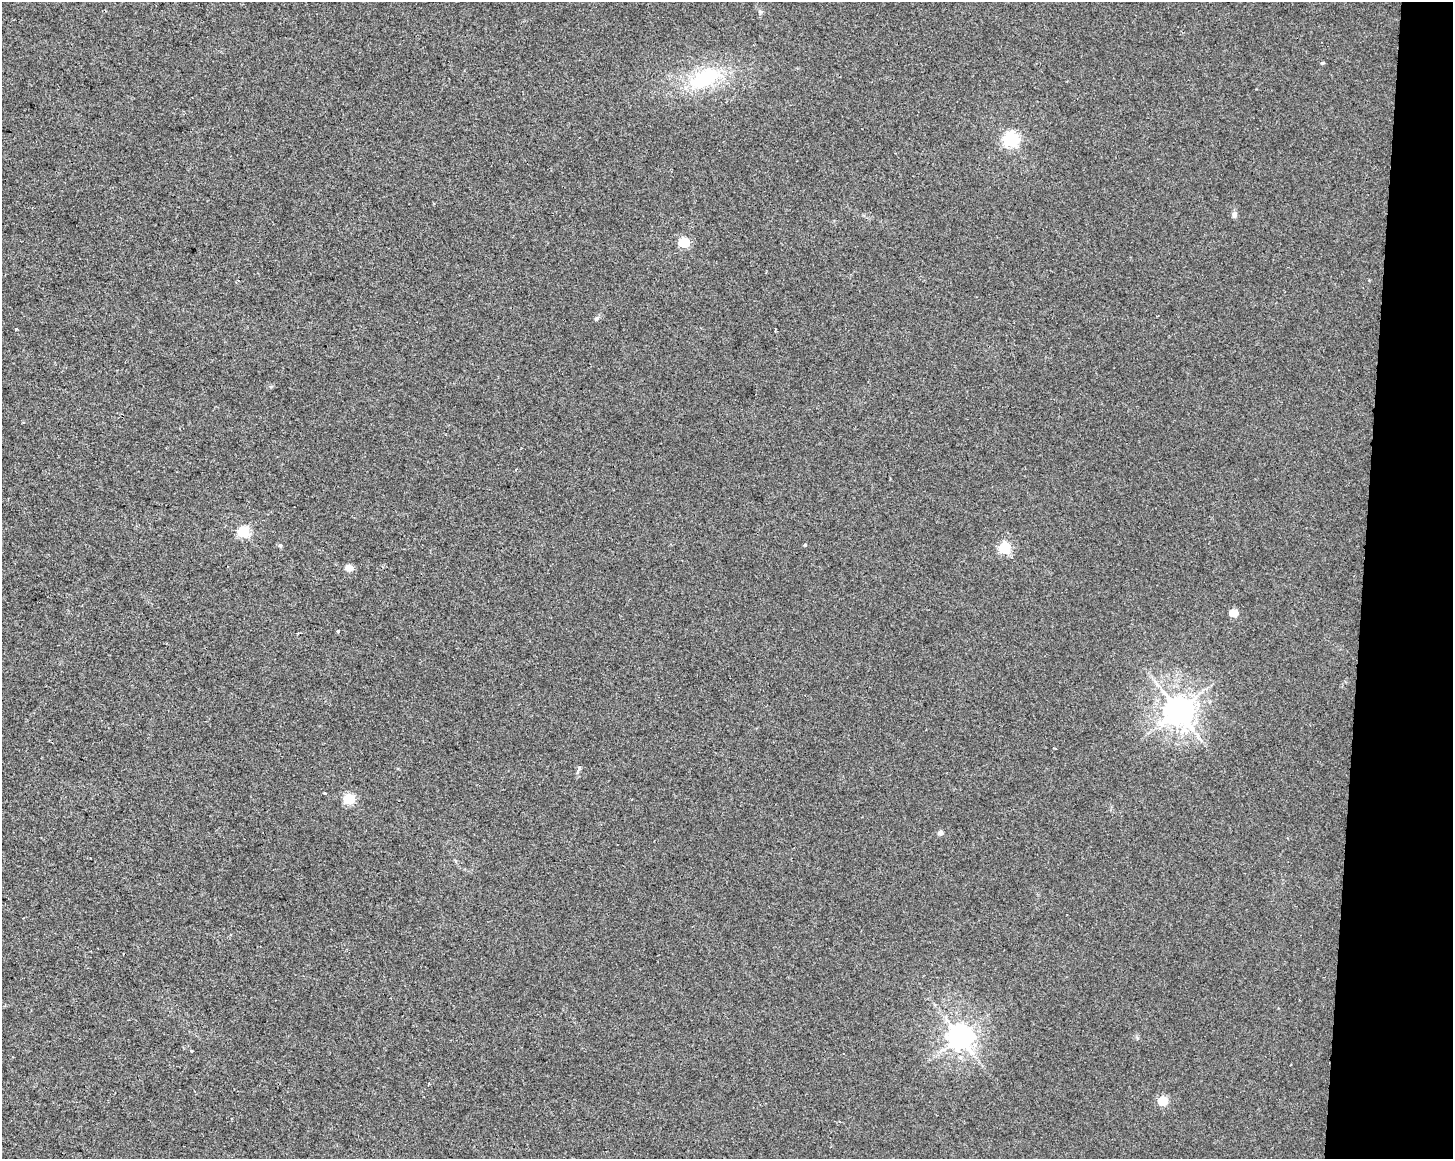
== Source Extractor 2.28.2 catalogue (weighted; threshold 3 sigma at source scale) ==
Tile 6 of 3 x 4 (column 3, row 2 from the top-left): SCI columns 3186-4636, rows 2315-3471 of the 4863 x 4635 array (HDU 1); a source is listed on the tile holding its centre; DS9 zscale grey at full resolution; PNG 1455 x 1161 px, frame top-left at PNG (2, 2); no overlay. Shown black and unused: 6% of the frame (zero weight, under 2 of 3 exposures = <1% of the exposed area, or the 3 px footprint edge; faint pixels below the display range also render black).
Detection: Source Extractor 2.28.2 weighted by HDU 2 'WHT'; one run over the whole footprint, this tile lists its part. Background 0.00708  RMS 0.0047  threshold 0.021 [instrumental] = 3 sigma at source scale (4.5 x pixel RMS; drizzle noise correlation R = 1.50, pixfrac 1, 0.0396/0.0396 arcsec/px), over >= 5 px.
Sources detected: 22; all 22 listed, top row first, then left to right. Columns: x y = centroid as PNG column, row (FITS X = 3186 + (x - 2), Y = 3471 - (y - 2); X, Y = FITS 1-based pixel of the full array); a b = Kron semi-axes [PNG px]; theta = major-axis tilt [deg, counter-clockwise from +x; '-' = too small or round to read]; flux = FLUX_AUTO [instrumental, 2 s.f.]
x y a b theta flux
1323 63 5 3 - 0.56
705 78 35 15 27 34
1011 140 6 6 - 110
1234 215 6 6 - 1.7
684 242 5 5 - 30
596 319 6 6 - 0.94
16 329 3 3 - 0.76
243 532 5 5 - 40
280 545 6 4 -89 0.77
805 545 4 3 - 0.5
1005 548 6 5 - 41
349 568 8 6 -11 3.1
1234 613 5 5 - 13
338 631 3 3 - 1.2
1178 710 9 8 - 690
577 772 6 4 88 0.87
325 793 3 2 - 4.7
349 799 5 5 - 36
940 833 5 4 - 2.1
960 1036 8 8 - 440
191 1051 3 3 - 0.84
1163 1101 5 5 - 22
Unlisted compact peaks at least as high as the median listed source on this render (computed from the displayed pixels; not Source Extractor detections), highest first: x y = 760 12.